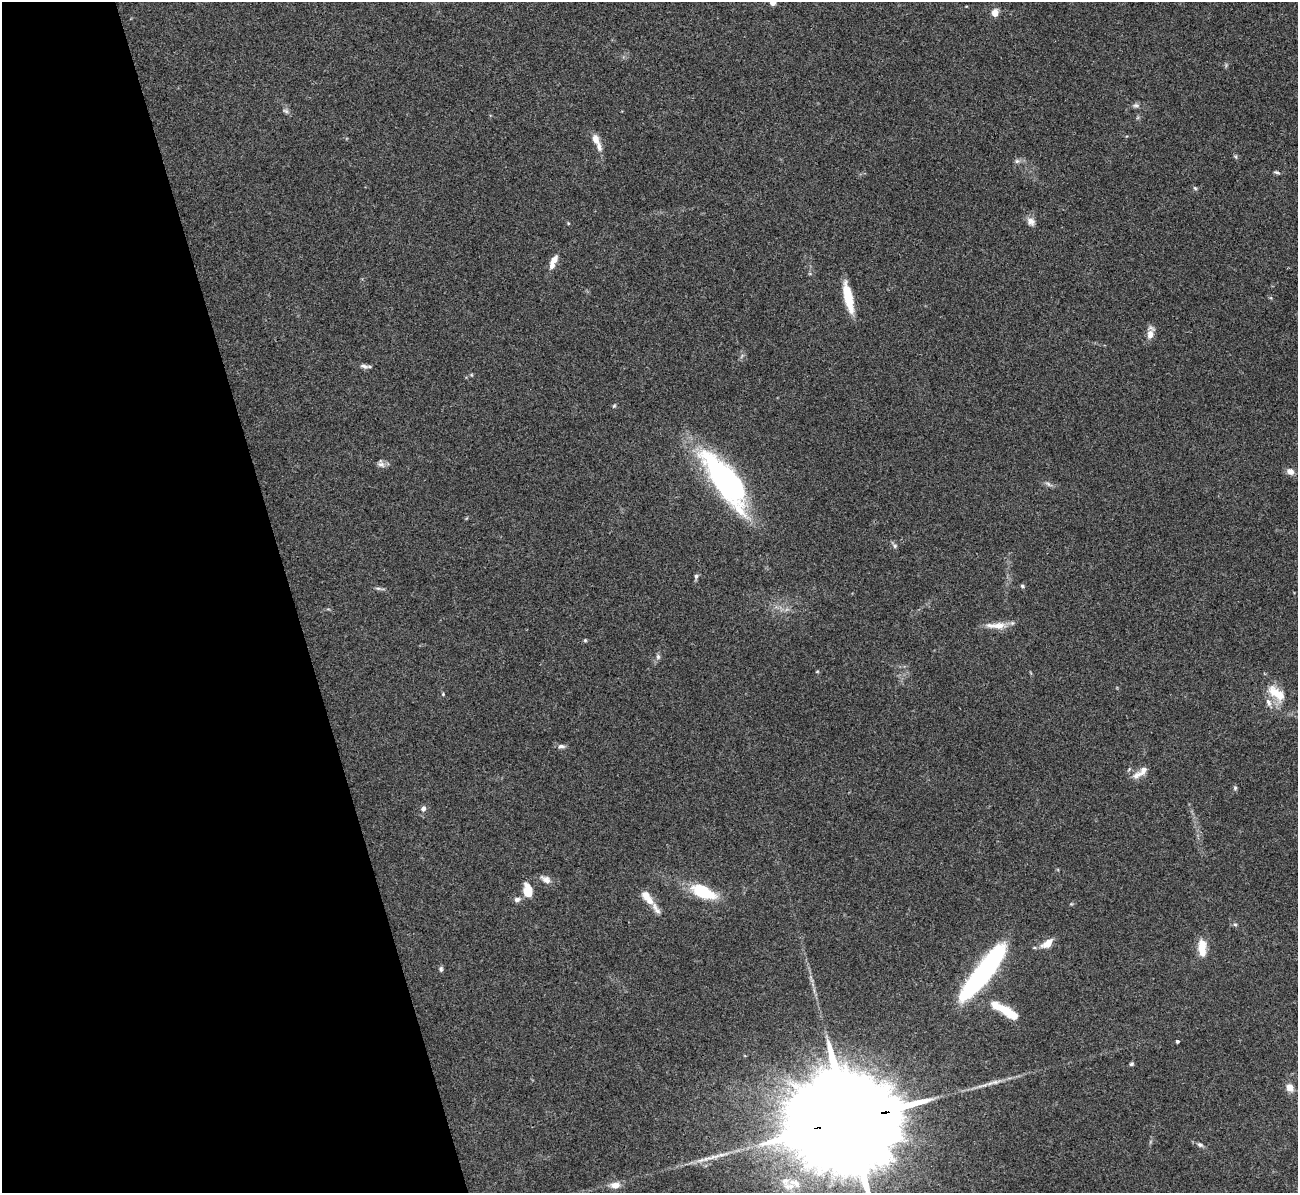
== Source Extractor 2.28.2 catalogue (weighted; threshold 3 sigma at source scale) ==
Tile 5 of 4 x 4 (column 1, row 2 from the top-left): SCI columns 2-1297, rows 2527-3717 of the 5190 x 5175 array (HDU 1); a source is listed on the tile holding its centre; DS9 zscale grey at full resolution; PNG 1300 x 1195 px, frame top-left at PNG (2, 2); no overlay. Shown black and unused: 22% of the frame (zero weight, under 3 of 4 exposures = <1% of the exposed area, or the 3 px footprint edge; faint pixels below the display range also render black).
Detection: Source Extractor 2.28.2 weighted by HDU 2 'WHT'; one run over the whole footprint, this tile lists its part. Background 0.0751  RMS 0.0058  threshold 0.026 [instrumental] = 3 sigma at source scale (4.5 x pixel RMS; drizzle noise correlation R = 1.50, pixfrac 1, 0.05/0.05 arcsec/px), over >= 5 px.
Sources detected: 64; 2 inside a brighter object's white glare — not listed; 10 inside a brighter listed object's ellipse — not listed separately; the other 52 listed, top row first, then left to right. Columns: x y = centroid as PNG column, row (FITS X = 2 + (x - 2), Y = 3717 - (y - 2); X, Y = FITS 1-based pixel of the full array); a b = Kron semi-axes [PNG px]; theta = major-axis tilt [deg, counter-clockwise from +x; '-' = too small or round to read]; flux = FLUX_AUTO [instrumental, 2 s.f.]
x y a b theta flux
773 3 4 4 - 6
995 13 6 5 - 6.9
1136 105 10 5 -5 1.7
286 111 9 5 -20 1.4
596 139 12 8 -74 4.5
1235 157 6 4 -46 0.86
1017 161 8 6 1 1.5
1276 172 8 4 -13 1.1
1195 188 6 4 -45 0.88
1031 221 11 9 -46 3.4
554 260 12 7 51 4.3
848 298 33 8 -78 16
1150 334 12 8 83 4.6
364 366 13 6 -16 2.2
614 406 6 4 44 0.76
381 464 11 8 -28 2.3
1290 471 9 7 -22 3.6
727 478 65 27 -51 100
1048 484 9 4 -36 1.5
895 546 7 6 - 1.2
696 576 6 5 - 1.2
1022 586 5 4 - 0.87
378 588 8 4 -8 1.2
998 626 26 9 1 7.5
585 640 4 4 - 0.71
658 657 8 6 -76 1.4
817 672 5 3 - 0.51
1275 692 22 13 -43 11
443 694 4 4 - 0.61
561 746 10 6 5 1.9
1137 775 15 9 32 4.3
1235 788 6 5 - 0.92
423 808 6 5 - 2.4
546 879 15 8 -34 3.6
527 890 11 7 -81 13
703 892 26 12 -24 28
646 896 16 10 -52 6.5
517 899 8 6 13 2.2
657 911 11 8 -38 2.9
1235 924 6 4 -1 0.81
1047 943 14 7 35 6.8
1202 948 22 10 -87 9
441 969 7 5 83 1.2
983 974 60 18 47 95
1008 1012 28 9 -33 17
1177 1041 3 3 - 1
1131 1064 5 4 - 1.1
1290 1088 7 6 - 5.7
849 1121 49 21 12 30000
1200 1145 9 6 -25 1.8
615 1185 12 8 2 4.7
789 1186 20 11 -2 8.9
Overlapping masked pixels (flux is a lower limit): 1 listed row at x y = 849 1121
Isophote crosses this tile's border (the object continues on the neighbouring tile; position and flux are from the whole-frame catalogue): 2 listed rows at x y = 773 3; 849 1121